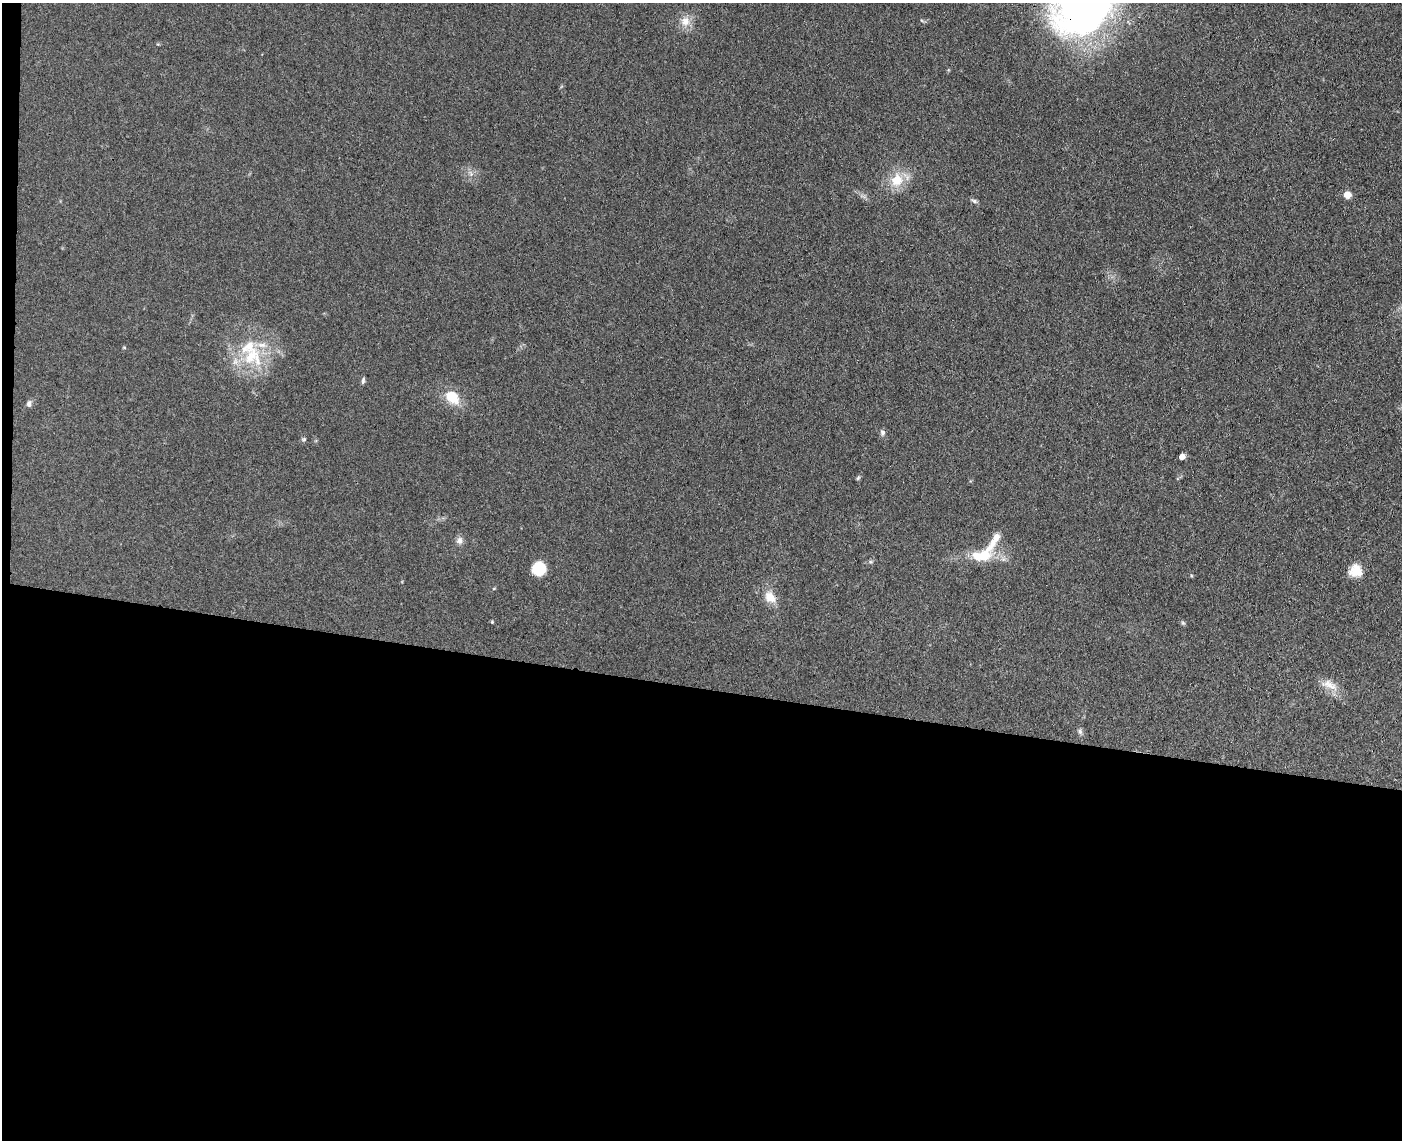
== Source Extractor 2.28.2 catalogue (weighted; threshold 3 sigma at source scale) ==
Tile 10 of 3 x 4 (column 1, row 4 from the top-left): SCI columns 275-1674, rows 8-1145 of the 4640 x 4568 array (HDU 1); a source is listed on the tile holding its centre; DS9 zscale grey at full resolution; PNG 1404 x 1142 px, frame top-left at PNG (2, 3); no overlay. Shown black and unused: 40% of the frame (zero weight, under 3 of 4 exposures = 5% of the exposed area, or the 3 px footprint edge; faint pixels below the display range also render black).
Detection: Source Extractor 2.28.2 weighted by HDU 2 'WHT'; one run over the whole footprint, this tile lists its part. Background 0.13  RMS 0.0071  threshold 0.0321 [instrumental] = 3 sigma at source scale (4.5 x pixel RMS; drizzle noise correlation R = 1.50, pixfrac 1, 0.05/0.05 arcsec/px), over >= 5 px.
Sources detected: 26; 4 inside a brighter listed object's ellipse — not listed separately; the other 22 listed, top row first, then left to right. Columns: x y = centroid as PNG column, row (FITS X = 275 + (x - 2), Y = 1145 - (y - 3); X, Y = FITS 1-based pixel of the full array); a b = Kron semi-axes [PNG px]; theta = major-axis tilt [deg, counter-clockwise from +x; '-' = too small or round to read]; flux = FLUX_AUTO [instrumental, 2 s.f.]
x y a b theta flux
685 21 12 12 - 7.6
471 174 9 5 -59 2.2
897 180 21 18 59 16
1347 195 8 7 - 5.3
974 201 9 5 -25 1.6
251 356 34 19 57 32
363 381 9 4 80 1.5
452 397 16 11 -43 18
29 404 8 6 76 2.4
882 433 8 6 -89 2
304 439 6 5 - 1.1
1182 457 5 4 - 5.5
858 478 7 4 46 0.98
460 541 10 8 -88 3.2
983 555 27 15 13 24
539 569 13 12 - 20
1356 571 16 16 - 10
770 597 16 12 -46 9.6
492 622 4 4 - 0.88
1183 623 6 4 -44 1.1
1329 685 25 11 -22 9
1080 732 8 6 -61 1.9